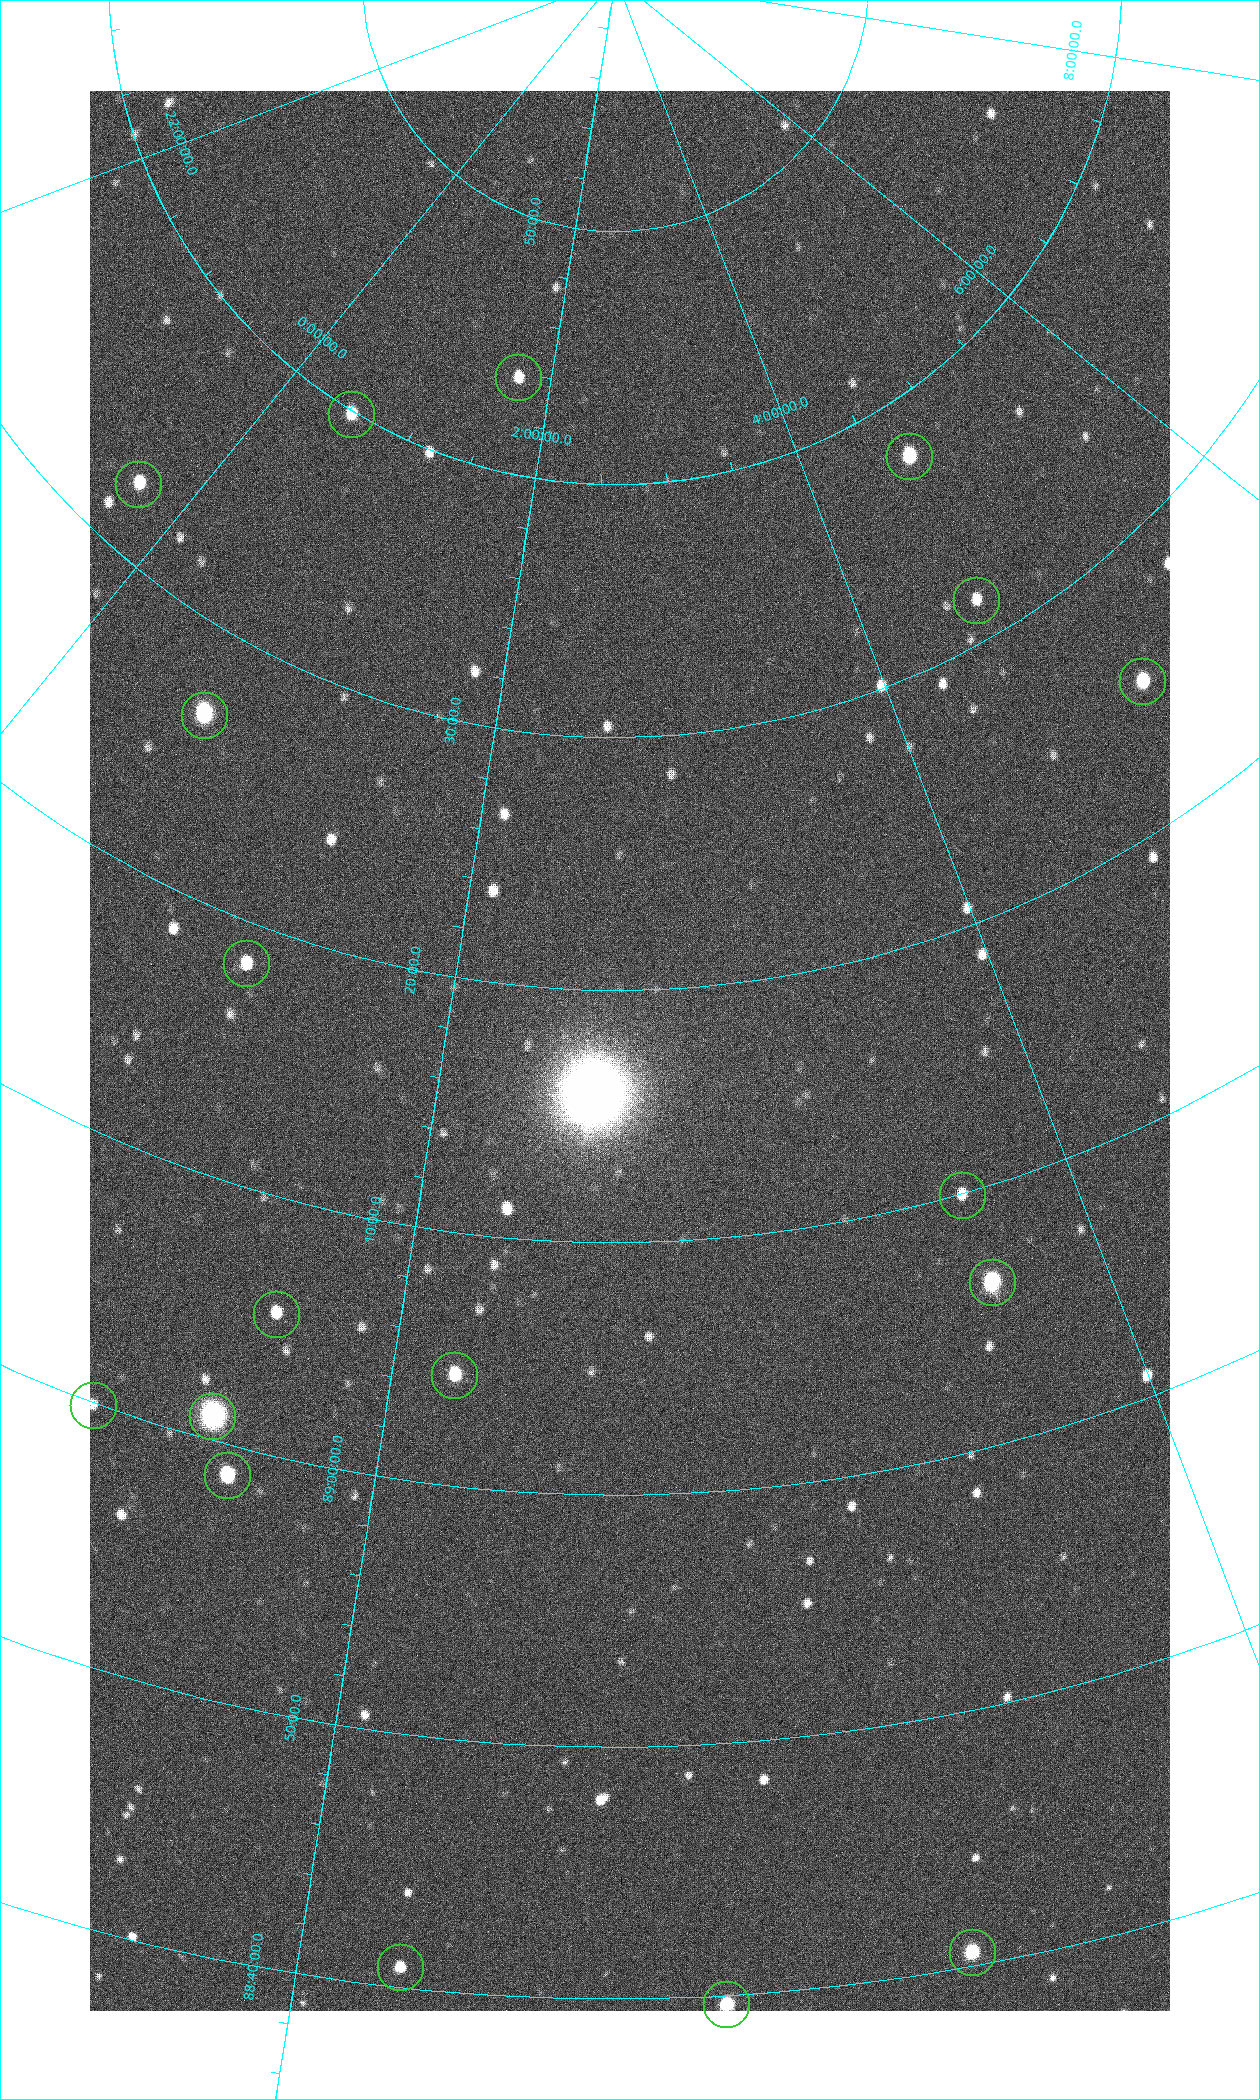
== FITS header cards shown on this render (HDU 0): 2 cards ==
NAXIS1  =                 1080 / length of data axis 1
NAXIS2  =                 1920 / length of data axis 2

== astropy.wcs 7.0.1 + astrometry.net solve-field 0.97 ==
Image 1080 x 1920 px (HDU 0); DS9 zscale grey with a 90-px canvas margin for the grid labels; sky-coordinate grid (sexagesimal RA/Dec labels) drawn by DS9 from the SOLVED WCS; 18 Tycho-2 reference stars matched to detected sources circled (green)
Header WCS: none
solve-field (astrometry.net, Tycho-2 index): SOLVED blind (the file carries no WCS)
Solved WCS: RA---TAN-SIP/DEC--TAN-SIP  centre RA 02:39:32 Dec +89:18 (39.88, +89.29 deg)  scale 2.37 arcsec/px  FOV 42.7' x 76.0'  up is +1 deg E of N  parity flipped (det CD > 0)
(file carries no celestial WCS; the grid is the blind solution)
Tycho-2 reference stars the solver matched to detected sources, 18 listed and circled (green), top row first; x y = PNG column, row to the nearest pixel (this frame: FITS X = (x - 90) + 1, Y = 1920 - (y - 91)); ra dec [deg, ICRS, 3 dp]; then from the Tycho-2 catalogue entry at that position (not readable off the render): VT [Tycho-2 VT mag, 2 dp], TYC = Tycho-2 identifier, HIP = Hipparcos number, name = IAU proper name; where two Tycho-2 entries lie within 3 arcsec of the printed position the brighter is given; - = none
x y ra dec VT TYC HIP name
518 377 25.399 +89.729 11.04 4627-64-1 - -
351 414 7.906 +89.665 10.51 4627-6-1 - -
909 456 70.692 +89.630 9.34 4629-37-1 - -
138 484 355.808 +89.543 10.14 4662-135-1 - -
976 600 69.250 +89.526 11.02 4629-45-1 - -
1142 681 75.971 +89.421 9.41 4629-33-1 - -
204 715 9.931 +89.444 8.22 4627-49-1 3128 -
246 963 18.559 +89.307 10.52 4627-75-1 - -
962 1195 55.017 +89.166 11.19 4628-70-1 - -
992 1282 55.225 +89.105 8.15 4628-68-1 17195 -
276 1314 24.867 +89.092 10.76 4627-125-1 - -
454 1375 32.549 +89.073 9.84 4628-149-1 - -
93 1405 19.000 +88.998 11.53 4627-46-1 - -
212 1416 23.461 +89.016 6.47 4627-259-1 7283 -
227 1475 24.587 +88.980 9.00 4627-86-1 - -
972 1952 49.382 +88.676 8.64 4628-25-1 - -
400 1967 32.945 +88.680 10.72 4628-99-1 - -
726 2004 42.246 +88.661 8.90 4628-20-1 - -